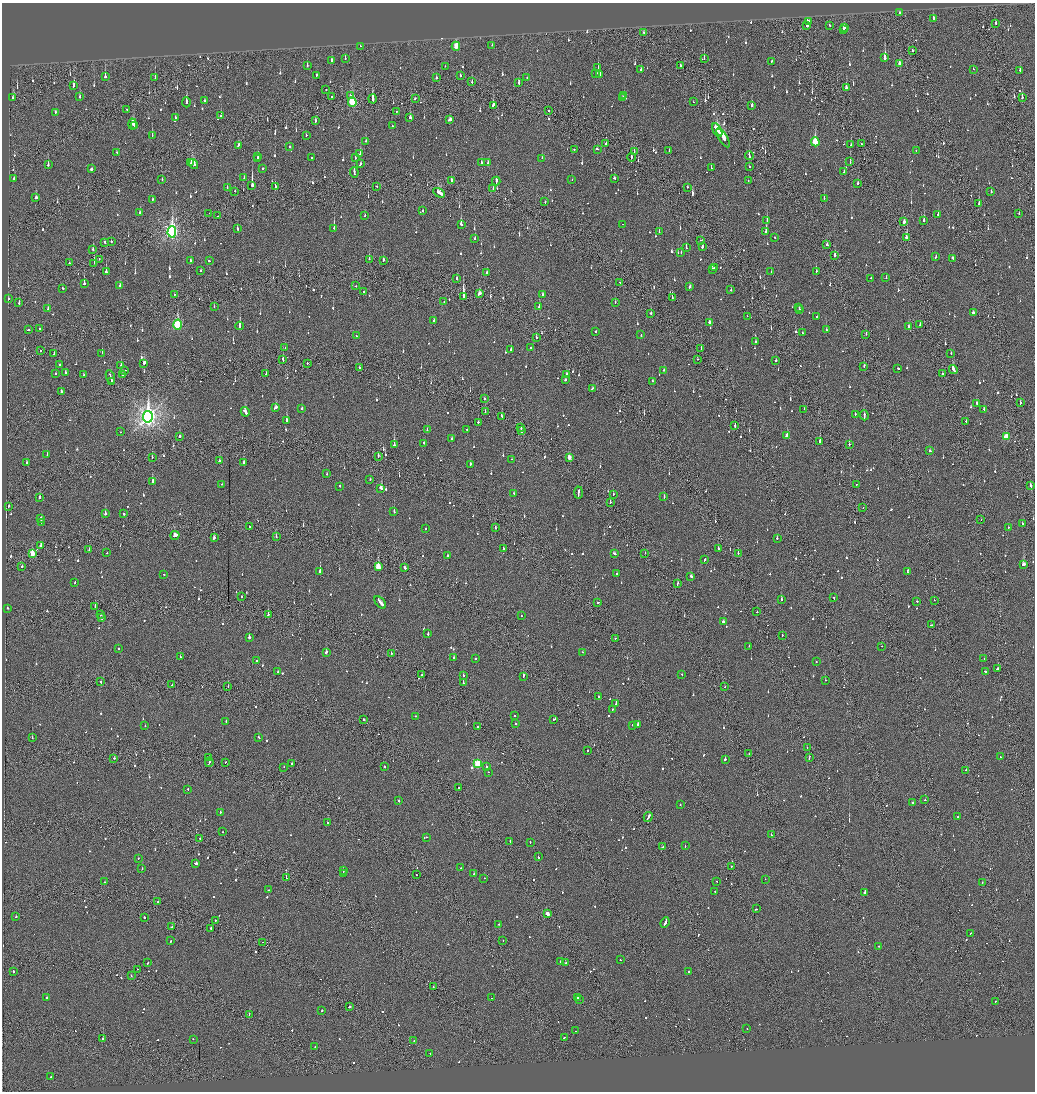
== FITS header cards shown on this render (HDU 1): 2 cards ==
NAXIS1  =                 2065
NAXIS2  =                 2179

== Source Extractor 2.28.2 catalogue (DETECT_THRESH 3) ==
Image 2065 x 2179 px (HDU 1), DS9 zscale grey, zoomed out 1/2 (1 PNG px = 2 x 2 image px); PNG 1037 x 1094 px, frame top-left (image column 1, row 2178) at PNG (2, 3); each listed source drawn as its Kron ellipse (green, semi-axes under 4 px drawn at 4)
Background -0.127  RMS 0.073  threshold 0.22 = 3 sigma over >= 5 px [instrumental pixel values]
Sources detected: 1292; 57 cannot appear on this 1/2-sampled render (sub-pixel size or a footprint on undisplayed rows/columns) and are neither listed nor drawn; of the other 1235, the 500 brightest by FLUX_AUTO listed and drawn (735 fainter detections omitted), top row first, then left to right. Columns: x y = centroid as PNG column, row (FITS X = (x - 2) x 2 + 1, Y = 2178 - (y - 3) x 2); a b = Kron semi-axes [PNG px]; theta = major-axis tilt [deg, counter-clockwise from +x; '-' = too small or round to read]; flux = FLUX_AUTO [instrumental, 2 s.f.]
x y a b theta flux
899 13 2 2 - 65
933 19 3 2 - 160
809 21 3 2 - 210
996 23 3 2 - 84
829 25 2 2 - 55
807 26 2 2 - 340
844 28 3 2 - 95
843 29 2 2 - 79
644 32 2 1 - 86
492 45 2 2 - 59
360 46 2 1 - 98
456 46 4 3 - 350
912 51 2 1 - 72
345 58 3 2 - 58
704 58 3 2 - 54
885 58 4 2 - 450
331 60 3 2 - 92
772 61 3 2 - 81
900 63 3 2 - 82
680 65 2 2 - 72
307 66 3 2 - 69
445 66 2 2 - 51
598 68 2 2 - 170
974 69 3 2 - 69
641 70 2 2 - 130
1020 70 2 2 - 150
596 73 2 2 - 55
317 75 2 2 - 68
460 75 2 2 - 75
600 75 3 2 - 180
105 77 3 2 - 600
527 77 2 2 - 50
155 78 3 2 - 290
436 78 2 2 - 240
472 82 2 2 - 150
519 83 3 2 - 99
73 86 4 2 - 150
846 88 3 2 - 180
326 89 2 2 - 47
350 96 2 2 - 47
624 96 2 2 - 120
80 97 3 2 - 100
332 97 2 2 - 50
1022 97 2 2 - 170
13 98 3 3 - 130
415 98 3 1 - 220
622 98 2 2 - 87
373 99 4 2 - 390
204 101 2 2 - 110
186 102 5 2 - 160
352 102 5 3 - 1100
693 102 3 1 - 160
493 105 4 2 - 190
752 105 2 2 - 210
127 109 2 2 - 49
549 111 2 1 - 68
55 112 2 2 - 60
396 112 2 1 - 48
221 116 2 2 - 60
175 118 3 2 - 68
410 118 3 2 - 160
450 119 4 2 - 300
315 121 3 2 - 99
132 124 5 3 - 170
134 125 2 2 - 67
392 125 2 2 - 55
717 130 7 2 -61 890
719 133 2 1 - 330
152 135 3 1 - 64
306 135 2 2 - 68
723 138 11 3 -59 720
366 141 3 2 - 98
815 142 4 3 - 720
606 144 2 2 - 49
861 144 2 2 - 120
238 145 3 2 - 73
851 145 2 2 - 69
290 146 2 2 - 120
574 149 2 2 - 50
597 149 2 2 - 81
669 150 2 2 - 47
916 150 2 2 - 52
634 152 3 1 - 63
117 153 3 2 - 82
360 154 3 2 - 140
258 156 4 2 - 100
749 156 4 2 - 130
631 157 4 1 - 460
257 158 2 2 - 110
311 158 2 2 - 110
355 158 3 2 - 72
542 158 2 2 - 67
850 162 3 2 - 59
191 163 2 1 - 60
481 163 3 2 - 55
488 163 3 2 - 130
194 164 5 3 - 170
360 164 3 2 - 99
48 165 3 2 - 92
749 166 2 1 - 310
263 168 2 2 - 64
711 168 2 1 - 80
91 169 2 2 - 1400
354 172 5 2 - 170
844 172 3 2 - 87
14 178 2 2 - 63
244 178 2 2 - 120
614 178 2 2 - 68
162 179 2 2 - 50
451 180 2 2 - 190
572 180 2 2 - 51
748 180 2 2 - 110
496 181 4 2 - 150
858 183 2 2 - 150
252 185 4 2 - 1800
275 186 4 2 - 49
377 186 2 2 - 47
687 187 3 2 - 47
227 188 3 2 - 59
493 188 2 2 - 47
235 191 2 1 - 60
991 191 3 2 - 120
439 193 6 2 -32 340
36 197 2 2 - 130
824 198 2 2 - 72
152 200 3 2 - 55
545 202 2 2 - 82
979 204 4 1 - 370
423 210 2 2 - 59
140 213 2 2 - 61
209 213 2 1 - 64
1019 213 2 1 - 59
938 214 2 2 - 100
218 216 2 1 - 51
365 216 2 2 - 67
924 220 3 2 - 300
767 221 3 2 - 160
904 222 3 2 - 72
461 224 4 2 - 300
622 224 2 1 - 86
237 228 3 2 - 55
334 228 4 2 - 180
172 232 6 4 88 3900
659 232 3 2 - 58
766 232 4 2 - 350
774 237 2 2 - 64
906 237 3 2 - 100
475 238 3 2 - 85
700 240 2 2 - 66
105 242 2 2 - 97
111 242 2 2 - 66
827 245 3 2 - 130
702 247 3 2 - 250
686 248 3 2 - 81
93 250 2 2 - 450
681 253 2 2 - 56
835 255 3 2 - 210
936 257 2 2 - 49
952 258 3 2 - 52
99 259 2 1 - 55
369 259 2 2 - 97
383 260 2 2 - 250
191 261 3 2 - 89
209 261 2 2 - 94
69 263 2 2 - 60
94 263 2 1 - 84
714 268 2 2 - 110
712 269 2 2 - 990
201 270 2 2 - 52
816 271 2 2 - 54
106 272 3 2 - 580
487 272 2 2 - 94
771 272 2 2 - 130
886 277 2 2 - 57
457 278 2 2 - 180
871 278 2 2 - 47
84 283 3 2 - 250
620 283 2 2 - 69
120 286 4 2 - 140
356 286 2 1 - 60
690 287 3 2 - 79
63 288 2 2 - 84
731 290 2 2 - 47
364 291 2 2 - 190
479 294 4 2 - 160
174 295 3 1 - 77
542 295 2 2 - 55
463 297 4 2 - 1800
672 297 3 2 - 58
8 298 2 2 - 580
444 302 2 1 - 140
615 302 2 2 - 100
19 303 2 2 - 170
214 307 2 2 - 58
539 307 3 2 - 170
799 307 2 2 - 150
48 308 2 2 - 50
799 309 2 1 - 91
651 313 2 2 - 91
973 313 3 2 - 76
747 316 2 1 - 51
817 317 2 2 - 100
434 321 2 2 - 82
709 322 3 2 - 96
178 325 5 3 - 1300
920 325 2 2 - 51
240 326 4 2 - 320
909 327 2 2 - 99
40 329 2 2 - 56
28 330 3 2 - 120
826 330 3 2 - 61
596 331 2 2 - 66
802 333 2 2 - 56
866 334 2 1 - 140
641 335 2 2 - 52
356 336 3 2 - 110
536 338 3 2 - 110
755 342 2 2 - 56
285 348 2 1 - 74
531 348 2 2 - 57
701 348 2 2 - 67
511 349 2 2 - 94
40 351 2 1 - 58
54 353 3 2 - 60
102 353 2 2 - 180
951 353 2 2 - 160
283 359 3 2 - 220
697 359 2 1 - 56
776 361 2 2 - 79
144 363 3 2 - 240
307 363 2 2 - 77
60 365 2 1 - 400
121 365 2 2 - 200
864 366 2 1 - 86
359 368 2 2 - 160
898 368 2 2 - 140
125 370 3 2 - 120
664 370 3 2 - 83
953 370 4 2 - 260
56 373 2 2 - 160
65 373 3 2 - 47
266 374 2 1 - 66
942 374 2 1 - 140
84 375 3 2 - 51
122 375 2 2 - 76
567 375 3 2 - 89
110 377 7 2 -73 340
565 380 2 2 - 47
111 381 3 1 - 140
652 381 2 2 - 51
592 388 2 2 - 54
61 391 3 2 - 130
484 399 2 1 - 85
977 403 3 2 - 140
1020 403 2 2 - 110
275 408 4 2 - 110
302 408 2 2 - 62
804 409 2 2 - 49
984 409 2 2 - 62
245 412 5 2 - 250
485 412 3 1 - 60
855 414 2 2 - 76
864 415 5 2 - 240
502 416 3 2 - 48
148 417 6 4 83 9100
287 420 3 2 - 240
478 422 2 2 - 61
966 422 2 2 - 52
735 426 3 2 - 140
521 428 2 1 - 130
467 429 2 2 - 56
427 430 2 2 - 92
521 431 2 2 - 440
120 432 2 2 - 61
179 436 2 2 - 97
787 436 3 2 - 170
1006 437 3 3 - 450
452 439 2 2 - 110
820 441 3 2 - 380
424 443 3 2 - 53
849 444 2 2 - 65
394 445 3 2 - 530
930 451 3 2 - 97
47 455 3 2 - 78
378 456 3 2 - 55
152 457 2 1 - 71
569 457 3 2 - 170
511 459 2 2 - 63
220 461 3 2 - 790
26 463 2 2 - 72
244 463 2 2 - 280
470 464 2 2 - 110
327 474 2 2 - 51
370 479 2 2 - 54
152 482 3 2 - 350
222 484 2 2 - 48
856 484 2 2 - 49
1030 485 3 2 - 140
340 486 2 2 - 58
381 488 3 2 - 260
578 492 6 2 87 350
514 493 2 2 - 48
613 494 2 2 - 65
39 497 2 2 - 99
664 497 2 2 - 59
610 502 2 2 - 66
8 506 2 1 - 280
863 507 2 1 - 100
394 512 2 2 - 79
105 514 3 2 - 180
123 514 2 2 - 640
41 519 3 2 - 190
981 520 2 1 - 100
41 522 3 2 - 150
1022 523 2 2 - 600
249 527 2 2 - 190
1008 527 2 2 - 50
495 528 2 2 - 91
426 529 2 2 - 100
175 535 5 2 - 270
276 537 2 2 - 170
214 538 3 2 - 240
777 538 2 2 - 87
41 546 3 2 - 230
718 548 2 2 - 200
504 549 4 2 - 200
89 550 3 1 - 110
32 553 3 3 - 300
107 553 2 2 - 74
614 553 3 2 - 65
645 553 2 1 - 56
738 553 2 1 - 100
447 556 2 2 - 60
705 560 3 2 - 190
1023 564 3 2 - 620
22 566 2 2 - 250
378 566 3 3 - 340
405 568 3 2 - 170
907 571 4 2 - 84
320 572 3 2 - 510
164 574 2 2 - 96
617 574 2 2 - 76
691 576 3 2 - 94
75 582 2 2 - 56
678 584 3 2 - 110
242 597 2 2 - 70
834 598 2 2 - 88
781 599 2 2 - 86
934 600 2 2 - 100
917 601 2 2 - 50
380 602 7 2 -50 310
598 602 2 2 - 96
95 606 2 1 - 83
7 608 2 2 - 70
757 612 2 2 - 60
100 615 2 2 - 100
268 615 4 2 - 400
521 616 2 2 - 54
102 618 2 2 - 320
723 622 2 2 - 100
931 625 2 1 - 64
428 634 2 2 - 150
782 635 2 1 - 68
249 637 2 2 - 290
615 638 2 2 - 57
749 646 2 2 - 65
881 646 2 1 - 52
118 649 2 2 - 50
326 652 2 2 - 130
582 652 2 2 - 130
391 653 2 1 - 66
180 657 2 2 - 61
454 658 2 2 - 210
475 658 2 2 - 68
984 658 2 2 - 50
257 660 2 2 - 58
816 661 2 2 - 64
998 669 3 2 - 140
278 671 2 2 - 140
985 671 2 2 - 65
422 675 2 2 - 58
463 675 2 2 - 47
682 675 2 2 - 61
523 676 4 2 - 240
825 680 2 1 - 61
101 682 2 2 - 62
463 683 2 2 - 330
172 685 2 2 - 62
228 687 2 1 - 72
725 687 2 2 - 54
598 697 2 2 - 90
616 704 4 2 - 310
612 709 2 2 - 67
515 715 2 2 - 78
416 716 2 2 - 62
364 719 2 2 - 170
553 720 2 1 - 49
226 721 2 2 - 61
515 723 3 2 - 92
638 724 2 2 - 210
632 725 2 1 - 120
145 726 2 2 - 60
477 727 2 2 - 56
32 737 2 1 - 92
259 737 3 2 - 78
807 748 2 1 - 50
587 751 2 2 - 54
749 754 2 1 - 63
809 757 3 1 - 130
1000 757 2 2 - 64
114 758 2 2 - 62
209 758 2 2 - 120
725 759 2 2 - 400
209 762 5 1 - 400
225 762 2 1 - 64
478 763 3 3 - 930
292 764 2 2 - 150
384 766 2 2 - 54
486 766 2 2 - 68
284 767 2 1 - 68
966 770 2 1 - 60
488 772 2 1 - 54
459 788 2 2 - 130
188 789 2 2 - 64
925 800 2 2 - 270
399 801 2 2 - 75
912 803 2 2 - 63
680 804 2 2 - 69
220 812 2 2 - 95
958 816 2 2 - 140
648 817 5 2 - 200
327 822 2 2 - 65
222 832 2 2 - 57
771 835 2 2 - 88
426 837 2 2 - 51
200 838 2 2 - 47
510 841 2 2 - 97
530 842 2 2 - 53
685 846 2 2 - 60
662 847 2 2 - 48
538 857 2 2 - 66
138 858 2 2 - 51
196 863 3 2 - 150
731 866 2 1 - 50
142 868 2 2 - 77
461 868 2 2 - 69
343 871 3 2 - 190
343 874 2 2 - 83
474 874 2 2 - 140
416 875 2 1 - 49
286 878 2 2 - 270
484 878 2 2 - 83
765 879 2 2 - 48
717 881 2 2 - 51
104 882 2 2 - 51
982 882 2 2 - 63
268 890 2 1 - 61
715 892 2 2 - 55
865 892 4 2 - 140
158 902 2 2 - 110
756 909 2 2 - 110
548 914 3 2 - 190
16 917 2 2 - 210
144 917 2 2 - 100
215 920 2 2 - 70
665 923 6 2 67 460
499 924 2 2 - 85
171 927 3 2 - 68
211 928 2 1 - 570
971 933 2 2 - 58
503 940 2 2 - 160
171 941 2 2 - 67
262 942 2 2 - 220
879 946 2 2 - 85
620 959 2 1 - 83
560 961 2 2 - 260
148 963 2 2 - 67
565 963 2 2 - 140
137 969 2 1 - 240
13 971 3 2 - 110
689 971 2 2 - 63
131 976 2 1 - 130
433 987 2 2 - 72
47 998 2 2 - 130
492 998 2 1 - 72
577 998 2 2 - 180
579 999 2 2 - 160
995 1001 2 2 - 72
349 1007 2 2 - 270
322 1011 2 2 - 51
249 1014 2 1 - 57
747 1029 2 2 - 54
576 1031 2 2 - 47
564 1037 2 2 - 95
103 1039 2 2 - 360
193 1039 2 2 - 52
414 1041 2 2 - 52
315 1046 2 1 - 50
430 1053 2 2 - 57
51 1077 2 2 - 120
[735 fainter detections neither listed nor drawn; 57 sub-pixel or undisplayed-footprint detections neither listed nor drawn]